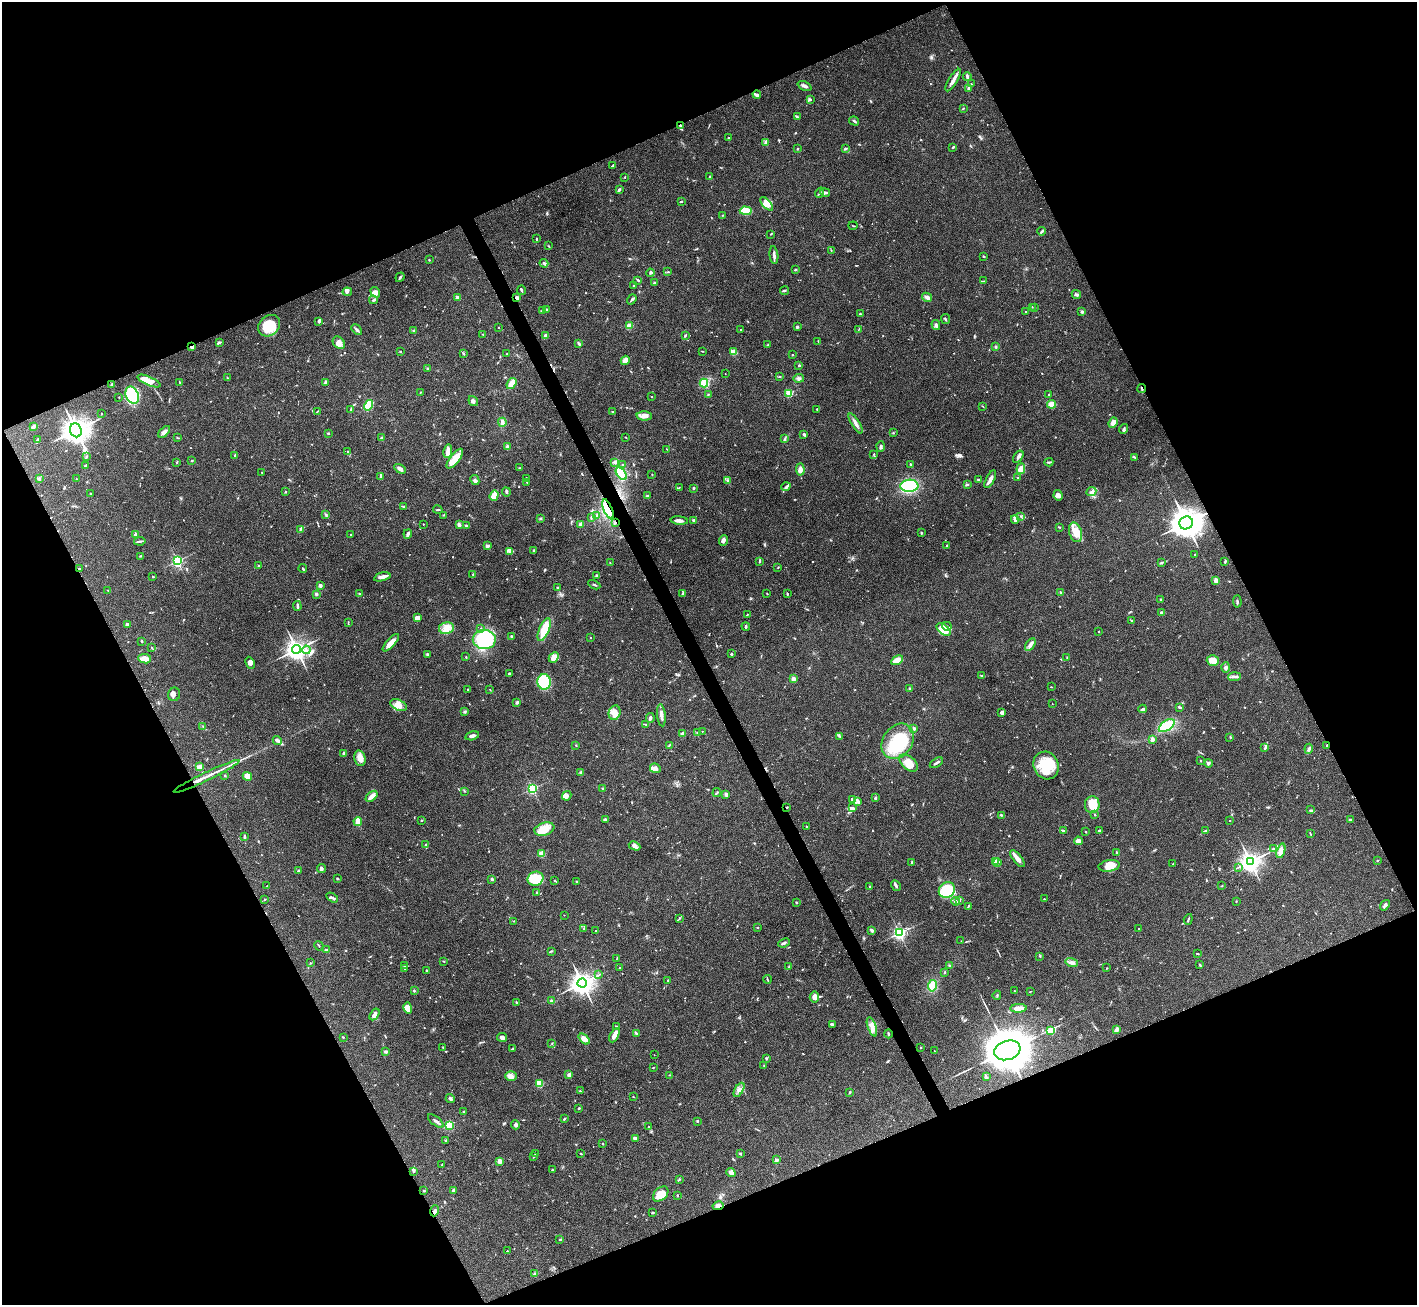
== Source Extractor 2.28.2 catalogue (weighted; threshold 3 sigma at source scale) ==
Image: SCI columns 5-5661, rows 288-5496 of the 5663 x 5651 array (HDU 1 of 3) = the unmasked area's bounding box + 8 px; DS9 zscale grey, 4 x 4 block average (1 PNG px = mean of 4 x 4 image px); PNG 1419 x 1307 px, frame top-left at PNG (2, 2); each listed source drawn as its Kron ellipse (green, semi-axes under 4 px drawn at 4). Shown black and unused: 45% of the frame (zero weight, under 3 of 4 exposures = <1% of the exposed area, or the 3 px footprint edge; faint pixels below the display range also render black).
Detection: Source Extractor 2.28.2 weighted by HDU 2 'WHT'. Background 0.0954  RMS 0.0061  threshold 0.0276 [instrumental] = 3 sigma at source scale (4.5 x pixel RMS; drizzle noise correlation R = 1.50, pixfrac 1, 0.05/0.05 arcsec/px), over >= 5 px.
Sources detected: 774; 1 too faint to see at this stretch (4 x 4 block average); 1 inside a brighter object's white glare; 7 cosmic-ray / hot-pixel residue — neither listed nor drawn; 19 coinciding with a brighter row at this scale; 24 inside a brighter listed object's ellipse — not listed separately; of the other 722, all 500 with FLUX_AUTO >= 1.63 (the completeness limit of this list) listed and drawn (222 fainter detections not listed), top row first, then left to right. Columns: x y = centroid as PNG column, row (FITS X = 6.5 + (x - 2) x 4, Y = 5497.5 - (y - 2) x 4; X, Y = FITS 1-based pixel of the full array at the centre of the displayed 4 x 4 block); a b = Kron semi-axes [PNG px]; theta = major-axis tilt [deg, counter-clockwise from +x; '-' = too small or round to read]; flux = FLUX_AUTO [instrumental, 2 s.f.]
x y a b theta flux
967 76 4 2 - 7.2
953 80 13 2 59 26
971 84 2 2 - 2.1
805 86 7 2 -23 14
968 88 4 2 - 4.3
757 95 4 2 - 6.3
810 100 3 2 - 5.2
963 109 2 2 - 1.7
797 117 3 2 - 5.1
854 121 5 2 - 5.5
681 126 3 2 - 8.9
728 138 2 2 - 2.4
766 142 4 2 - 5.3
953 147 3 2 - 3.8
798 148 2 2 - 1.7
845 148 3 2 - 4.6
612 166 2 2 - 2.9
625 177 2 2 - 2.4
710 177 3 2 - 3.8
619 189 3 3 - 5.4
825 192 5 3 - 8.3
819 193 5 2 - 5.1
681 201 3 2 - 3.5
767 204 8 4 -49 26
746 211 6 4 -3 91
722 215 2 2 - 1.9
853 226 4 2 - 2.2
1042 231 4 2 - 5.2
770 234 3 2 - 2.6
536 239 2 2 - 3.4
548 246 2 2 - 2.1
831 250 2 2 - 1.8
774 255 9 2 -83 11
984 256 3 2 - 2.9
429 260 2 2 - 2.2
544 263 4 2 - 7.9
795 269 2 2 - 4.7
667 272 2 2 - 2.4
650 273 4 3 - 5
400 277 5 2 - 6.6
638 280 3 2 - 4.9
983 281 2 2 - 1.7
654 283 2 2 - 6.5
634 285 2 2 - 8.5
522 290 5 2 - 4.1
784 291 4 2 - 5
347 292 5 2 - 5.3
375 292 5 4 - 13
1076 294 4 3 - 6.5
927 297 5 2 - 14
457 298 2 2 - 52
517 298 3 3 - 14
632 299 5 2 - 7.2
373 300 4 2 - 4.1
1032 307 2 2 - 1.7
1034 307 2 2 - 2.8
546 310 3 2 - 4.9
542 311 4 2 - 4.1
1026 312 2 2 - 2.8
1082 312 2 2 - 22
860 314 2 2 - 3.1
946 319 5 2 - 4.2
319 321 3 3 - 5.2
936 325 5 3 - 11
269 326 12 9 43 110
629 326 4 3 - 27
499 327 2 2 - 1.8
797 327 2 2 - 24
357 329 6 2 -44 6.9
859 329 2 2 - 2.2
741 330 2 2 - 2.6
414 331 2 2 - 2.7
483 334 2 2 - 2
685 335 3 2 - 3.3
545 336 2 2 - 13
818 341 2 2 - 2.6
219 342 4 2 - 4.3
339 343 7 5 -48 25
579 344 3 2 - 7.3
767 345 2 2 - 1.7
995 346 2 2 - 2.8
192 347 3 2 - 9.6
400 351 2 2 - 3.7
702 351 2 2 - 1.8
733 352 4 3 - 29
464 354 2 2 - 2.2
507 354 3 2 - 2.7
792 355 2 2 - 1.9
625 360 5 4 - 17
799 365 3 2 - 5
428 368 3 2 - 3.5
725 374 2 2 - 1.6
779 377 2 2 - 1.7
227 378 3 2 - 3.1
799 378 5 3 - 8.1
149 381 12 4 -23 27
180 382 3 2 - 2.8
325 383 4 2 - 3.7
511 383 6 3 53 38
704 383 4 3 - 55
111 385 4 2 - 4.7
1142 388 4 2 - 3.5
420 392 2 2 - 1.7
789 393 2 2 - 220
708 394 3 2 - 2.2
132 395 9 6 -65 150
1049 395 2 2 - 4.8
651 396 2 2 - 3.2
119 397 2 2 - 1.7
473 401 5 3 - 9.3
1051 404 4 4 - 37
368 405 5 3 - 150
982 406 3 2 - 2
351 409 3 2 - 3
817 409 2 2 - 2.2
317 411 3 2 - 2.2
612 412 2 2 - 1.6
101 414 2 2 - 2.8
644 416 7 4 -2 17
502 422 4 3 - 11
856 423 11 2 -59 14
1113 423 5 3 - 28
33 427 4 2 - 4.9
1123 429 5 2 - 4
76 430 7 5 -68 3400
164 432 7 3 45 16
328 433 3 2 - 3.7
893 433 2 2 - 2.3
804 434 4 3 - 4.9
177 437 3 2 - 2.2
382 437 3 2 - 3
625 437 2 2 - 2.3
785 439 4 2 - 4.8
37 440 4 2 - 5
507 446 3 3 - 5.2
880 446 5 2 - 6.1
667 449 2 2 - 1.8
348 451 3 2 - 1.9
448 451 7 2 81 35
873 454 3 2 - 1.7
235 455 3 2 - 4.6
87 456 2 2 - 3
1018 457 7 3 55 11
1134 457 3 2 - 2.9
455 459 12 4 52 56
192 461 3 2 - 3
177 462 3 2 - 2.7
615 462 4 2 - 6.1
1049 462 4 2 - 5
910 464 2 2 - 10
622 465 2 2 - 2.1
86 466 3 2 - 6.4
520 468 3 2 - 2.6
400 469 6 3 -32 17
1021 469 5 4 - 51
800 470 6 3 -87 18
262 472 2 2 - 2.1
621 474 7 4 -54 100
652 475 2 2 - 1.7
380 476 2 2 - 3.7
40 478 2 2 - 2.3
526 478 2 2 - 2
1018 478 2 2 - 1.7
76 479 2 2 - 1.7
990 479 10 2 62 25
475 480 5 3 - 7.8
728 480 3 2 - 2.6
979 480 4 2 - 4.6
527 482 3 2 - 2.2
967 485 2 2 - 3.3
909 486 9 6 3 210
679 487 2 2 - 2.2
786 487 4 2 - 6.2
693 488 3 2 - 4
285 492 2 2 - 2.9
506 492 4 2 - 5.1
1091 492 5 2 - 5.3
90 494 2 2 - 3.6
494 495 5 3 - 45
1058 495 5 4 - 18
647 496 3 2 - 4.8
404 507 3 2 - 2.9
608 509 11 3 -68 30
438 510 5 2 - 3.9
326 515 2 2 - 2
444 515 2 2 - 2.3
597 515 3 2 - 3.6
1020 516 2 2 - 2.5
540 518 2 2 - 3
591 518 3 2 - 2.4
1015 519 4 3 - 10
694 520 3 2 - 7.3
679 521 8 3 -5 15
615 523 3 2 - 3.1
1186 523 7 6 - 4600
423 524 2 2 - 3
581 524 4 3 - 18
459 525 4 3 - 9.1
466 526 2 2 - 6
1059 527 4 2 - 2.6
300 529 4 2 - 6.4
1075 532 10 6 -72 51
921 533 3 2 - 3.5
136 534 2 2 - 55
351 534 2 2 - 2.5
408 534 5 3 - 9.1
723 540 5 3 - 13
140 541 6 2 10 5.7
947 545 3 2 - 3.2
487 546 3 2 - 9.7
509 551 3 2 - 2.6
534 551 3 2 - 2
1195 554 2 2 - 2
141 556 3 2 - 2.7
177 561 2 2 - 590
1225 561 3 2 - 3.8
759 562 3 2 - 2.5
1161 562 3 2 - 5.1
610 563 2 2 - 2.5
258 566 2 2 - 4.2
778 567 2 2 - 1.9
79 569 2 2 - 3.6
303 569 4 2 - 4.7
473 574 2 2 - 2
596 575 3 2 - 4.1
153 576 2 2 - 2.8
382 577 8 3 15 19
1216 580 4 3 - 12
320 585 2 2 - 44
594 585 6 2 -27 4.2
557 587 2 2 - 2.3
108 590 2 2 - 1.7
1061 592 2 2 - 2.2
316 594 2 2 - 19
360 594 2 2 - 2.2
683 594 3 2 - 4.1
767 594 2 2 - 1.9
787 594 3 2 - 3.9
1160 599 2 2 - 3.1
1237 602 6 2 -86 5.8
297 606 5 2 - 9
1161 613 3 3 - 6
747 615 3 2 - 2.2
417 618 4 3 - 22
1131 620 3 2 - 3.5
348 622 4 2 - 2
127 624 3 2 - 11
947 626 5 2 - 7.2
746 627 4 2 - 5.7
446 628 7 6 - 28
481 628 2 2 - 1.7
544 629 12 5 68 75
944 629 8 4 -41 77
1099 631 2 2 - 2
511 636 3 2 - 3.2
591 638 2 2 - 3.9
484 639 11 9 -1 230
142 641 2 2 - 3
391 643 11 3 48 34
1030 645 7 4 59 15
151 647 2 2 - 1.8
297 649 4 4 - 2000
306 650 4 2 - 6.7
427 654 3 3 - 4.9
731 654 2 2 - 14
466 657 2 2 - 2.3
554 657 6 4 44 32
1067 658 3 2 - 2.2
145 659 6 4 -7 31
897 660 6 3 30 42
1213 660 6 5 - 28
250 663 6 4 -64 12
1226 667 5 3 - 7.3
510 674 2 2 - 1.7
982 675 2 2 - 2.4
1235 677 6 2 5 7.5
793 679 2 2 - 70
544 682 7 7 - 130
1051 687 2 2 - 1.9
468 689 2 2 - 6
910 689 2 2 - 28
490 690 3 2 - 2
174 694 7 6 - 9.6
517 702 3 2 - 5.5
1052 704 2 2 - 2.2
399 705 9 5 -26 28
1180 707 4 2 - 6.4
1143 709 4 2 - 6.6
464 712 3 2 - 4.1
614 713 7 6 - 28
1002 713 3 3 - 10
661 715 11 2 -84 22
650 718 5 2 - 11
646 724 3 2 - 2.6
1167 726 9 5 34 140
203 727 2 2 - 1.9
914 729 2 2 - 23
702 731 2 2 - 1.8
683 733 3 2 - 12
698 733 2 2 - 5.4
472 736 7 3 16 12
840 736 2 2 - 2.6
1230 737 2 2 - 2.4
1152 739 3 2 - 12
277 740 5 3 - 6.9
898 741 19 14 53 200
576 745 2 2 - 2.1
669 745 3 2 - 2.9
1327 746 2 2 - 3.2
1265 748 3 2 - 4.5
1309 749 5 3 - 8.6
343 753 2 2 - 4.9
360 758 8 5 -77 26
1200 760 2 2 - 2.8
909 763 10 6 -42 41
936 763 7 2 33 8.4
1208 763 4 3 - 7.2
1046 765 14 12 -66 120
200 767 4 3 - 22
655 768 5 4 - 18
581 773 2 2 - 12
206 776 36 2 26 42
225 776 2 2 - 3.6
247 776 5 3 - 47
532 788 2 2 - 560
602 788 2 2 - 3
464 791 3 2 - 2
717 793 4 2 - 3.5
726 794 4 3 - 6.9
372 796 7 2 42 25
567 796 5 4 - 9.1
875 798 2 2 - 6.1
853 800 3 2 - 3.6
858 802 4 3 - 8.6
1092 805 8 7 - 75
787 807 2 2 - 2.3
853 807 2 2 - 2.6
1311 810 2 2 - 3.8
1001 815 3 2 - 4
1095 815 2 2 - 8.1
605 819 3 3 - 6.3
421 820 2 2 - 2.3
1350 820 2 2 - 4.5
358 821 4 3 - 39
1230 821 2 2 - 3.8
807 827 3 2 - 3.2
544 829 10 6 17 45
1063 831 4 2 - 4.3
1099 831 4 2 - 4.8
1205 831 2 2 - 2.3
1086 832 2 2 - 4.9
1310 833 3 2 - 2.5
244 836 4 2 - 6.7
1078 841 4 4 - 15
426 845 2 2 - 18
635 846 6 4 -27 10
1273 849 3 2 - 2.7
1281 851 7 3 71 30
1117 853 3 2 - 4
542 854 4 3 - 22
1018 859 10 3 -50 29
1250 861 4 3 - 2200
1377 861 4 2 - 2
912 862 2 2 - 4.8
995 862 2 2 - 14
997 863 4 2 - 7
1173 864 2 2 - 3
1109 866 11 5 10 43
1238 867 2 2 - 1.8
322 868 4 2 - 9.4
298 870 2 2 - 3.3
337 879 2 2 - 4.2
492 879 2 2 - 24
535 879 8 7 - 100
554 880 2 2 - 2.6
576 881 2 2 - 2.3
267 886 3 2 - 2.2
896 886 6 2 -54 7.2
1222 886 2 2 - 1.8
870 887 2 2 - 3.7
947 890 8 7 - 220
536 892 2 2 - 2.7
332 898 6 2 -32 7.4
1044 899 2 2 - 1.6
264 900 2 2 - 1.8
960 900 2 2 - 2.2
955 901 4 3 - 9.8
1236 901 2 2 - 1.9
796 902 2 2 - 2.9
1385 905 6 3 52 8.7
968 906 2 2 - 3.3
564 915 2 2 - 2.1
679 918 2 2 - 3
1188 919 5 2 - 3.9
513 921 2 2 - 1.8
757 927 2 2 - 2.4
584 929 2 2 - 2.6
1139 929 2 2 - 7.9
872 930 3 2 - 8.1
596 931 3 2 - 2.5
899 933 3 2 - 830
961 941 2 2 - 1.7
784 943 6 2 22 7.5
319 946 5 2 - 2.5
326 950 3 2 - 6.1
551 951 2 2 - 2
1198 954 2 2 - 2.4
1040 956 3 2 - 2.6
617 958 3 2 - 1.8
443 961 2 2 - 2.2
1072 962 6 3 -16 12
310 963 3 2 - 1.7
404 965 2 2 - 2.4
1200 965 3 2 - 2
949 966 2 2 - 2.5
789 967 2 2 - 1.6
620 968 2 2 - 2.5
1107 968 2 2 - 2.4
405 969 4 2 - 3.4
427 971 3 2 - 2.2
944 972 2 2 - 2
599 975 3 2 - 2.8
767 979 4 2 - 2.8
668 980 2 2 - 2
582 983 4 4 - 2600
932 986 6 4 80 59
414 991 2 2 - 3.8
1014 991 2 2 - 1.6
1030 991 3 2 - 1.9
997 995 4 2 - 3.1
814 997 5 5 - 24
551 1001 3 2 - 5.6
516 1002 3 2 - 2.6
408 1008 6 4 -74 40
1019 1008 8 3 3 38
375 1014 6 3 57 18
832 1024 4 3 - 5.4
616 1026 3 2 - 3
872 1027 10 3 -71 20
1116 1029 4 2 - 10
1051 1031 2 2 - 140
636 1033 3 2 - 3.1
888 1034 4 2 - 4.9
614 1035 8 3 62 21
343 1037 2 2 - 2.2
502 1037 5 4 - 10
584 1039 6 3 -41 29
552 1044 2 2 - 1.9
921 1047 2 2 - 1.7
443 1048 3 2 - 1.8
513 1049 3 2 - 3.7
1007 1050 13 9 18 14000
385 1051 2 2 - 10
934 1051 3 2 - 2.2
654 1055 2 2 - 2.4
767 1059 3 2 - 3
764 1065 2 2 - 3.1
653 1067 2 2 - 2.2
569 1075 4 3 - 8.3
669 1075 2 2 - 1.9
511 1076 6 4 -2 14
986 1077 3 2 - 3.7
539 1084 2 2 - 180
739 1090 8 2 59 10
580 1091 2 2 - 4
850 1093 2 2 - 2.7
633 1097 2 2 - 2
450 1099 5 3 - 5.7
579 1108 2 2 - 3.7
463 1112 2 2 - 2.4
564 1119 4 2 - 3.2
436 1121 9 2 -39 9.8
697 1121 3 2 - 2.7
449 1125 2 2 - 340
515 1125 4 3 - 6.8
648 1126 2 2 - 1.6
635 1139 4 3 - 5.2
446 1141 3 2 - 4
603 1144 2 2 - 7.6
740 1153 3 2 - 4.2
535 1154 3 2 - 2.4
581 1154 3 2 - 2.3
533 1157 2 2 - 2.1
776 1160 3 2 - 8.9
500 1161 2 2 - 64
442 1164 2 2 - 1.7
552 1170 2 2 - 2.4
414 1171 4 2 - 4.2
731 1173 4 4 - 15
680 1179 3 2 - 2.4
453 1190 4 2 - 7.6
424 1191 2 2 - 3.3
661 1194 9 6 43 46
677 1195 2 2 - 3.2
718 1206 5 3 - 11
435 1211 6 3 69 9.6
653 1213 3 2 - 3.1
560 1240 3 2 - 2.3
507 1251 2 2 - 2.3
535 1274 3 2 - 3.1
Overlapping masked pixels (flux is a lower limit): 13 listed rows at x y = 681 126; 517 298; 192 347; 1142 388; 608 509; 615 523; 1186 523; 79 569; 1327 746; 787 807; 1007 1050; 718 1206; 435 1211
Diffuse or blended objects may show on this block-average render without a row.